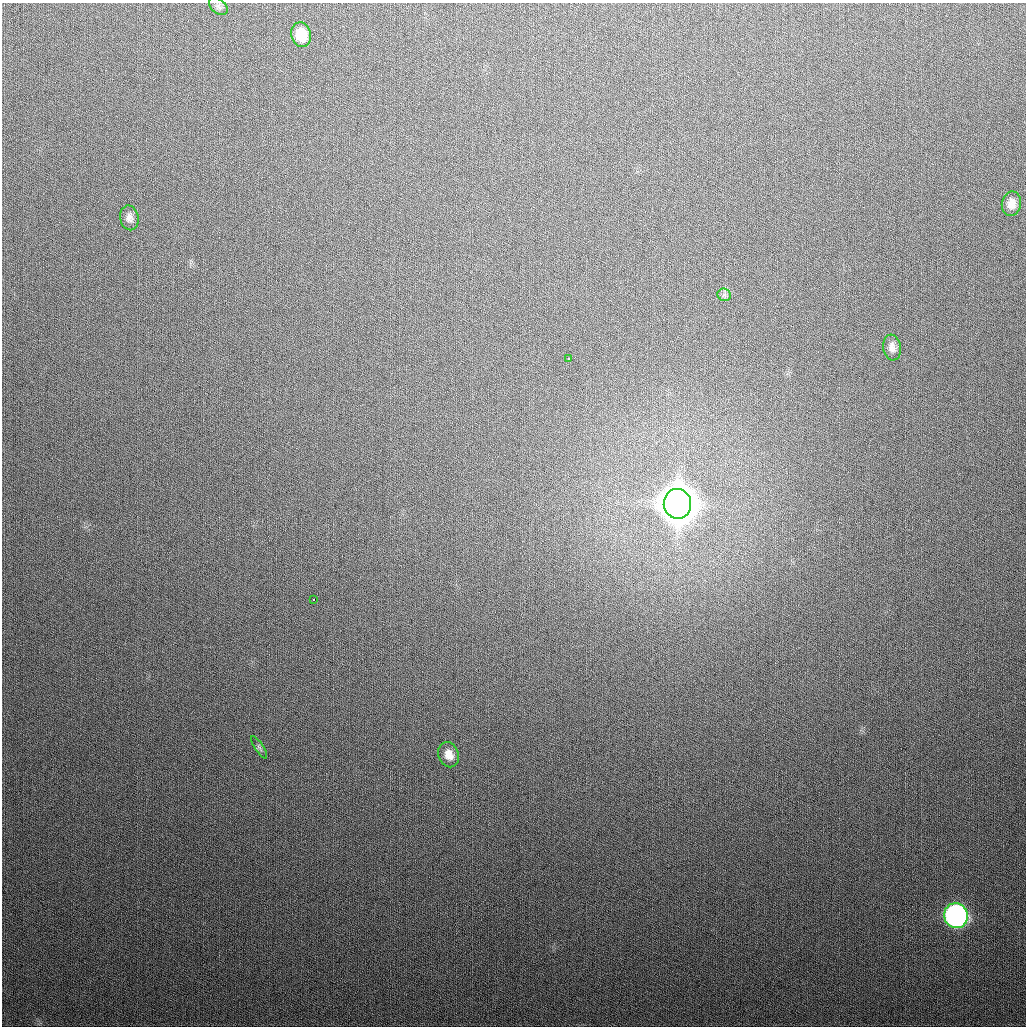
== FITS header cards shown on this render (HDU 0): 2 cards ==
NAXIS1  =                 1024
NAXIS2  =                 1024

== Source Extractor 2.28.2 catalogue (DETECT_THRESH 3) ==
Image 1024 x 1024 px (HDU 0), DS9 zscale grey, 1 PNG px = 1 image px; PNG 1028 x 1028 px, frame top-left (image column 1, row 1024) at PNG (2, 3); each listed source drawn as its Kron ellipse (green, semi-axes under 4 px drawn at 4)
Background 318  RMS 12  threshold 36.9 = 3 sigma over >= 5 px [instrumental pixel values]
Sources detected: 12; all 12 listed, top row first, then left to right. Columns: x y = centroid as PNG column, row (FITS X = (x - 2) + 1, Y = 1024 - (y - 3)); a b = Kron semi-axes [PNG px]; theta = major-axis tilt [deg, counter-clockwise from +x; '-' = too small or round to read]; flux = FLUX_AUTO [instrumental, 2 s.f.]
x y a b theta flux
218 6 11 7 -39 2.8e+03
301 35 12 10 -77 1.8e+04
1011 204 12 9 81 7.3e+03
129 218 12 9 -78 4.4e+03
724 295 7 6 - 2.2e+03
892 347 13 9 -83 4.9e+03
569 359 4 3 - 1.0e+04
677 504 15 13 -79 4.1e+06
314 599 3 3 - 2.8e+03
259 747 13 4 -57 2.2e+03
449 755 13 10 -69 9.0e+03
956 916 12 12 - 3.4e+05